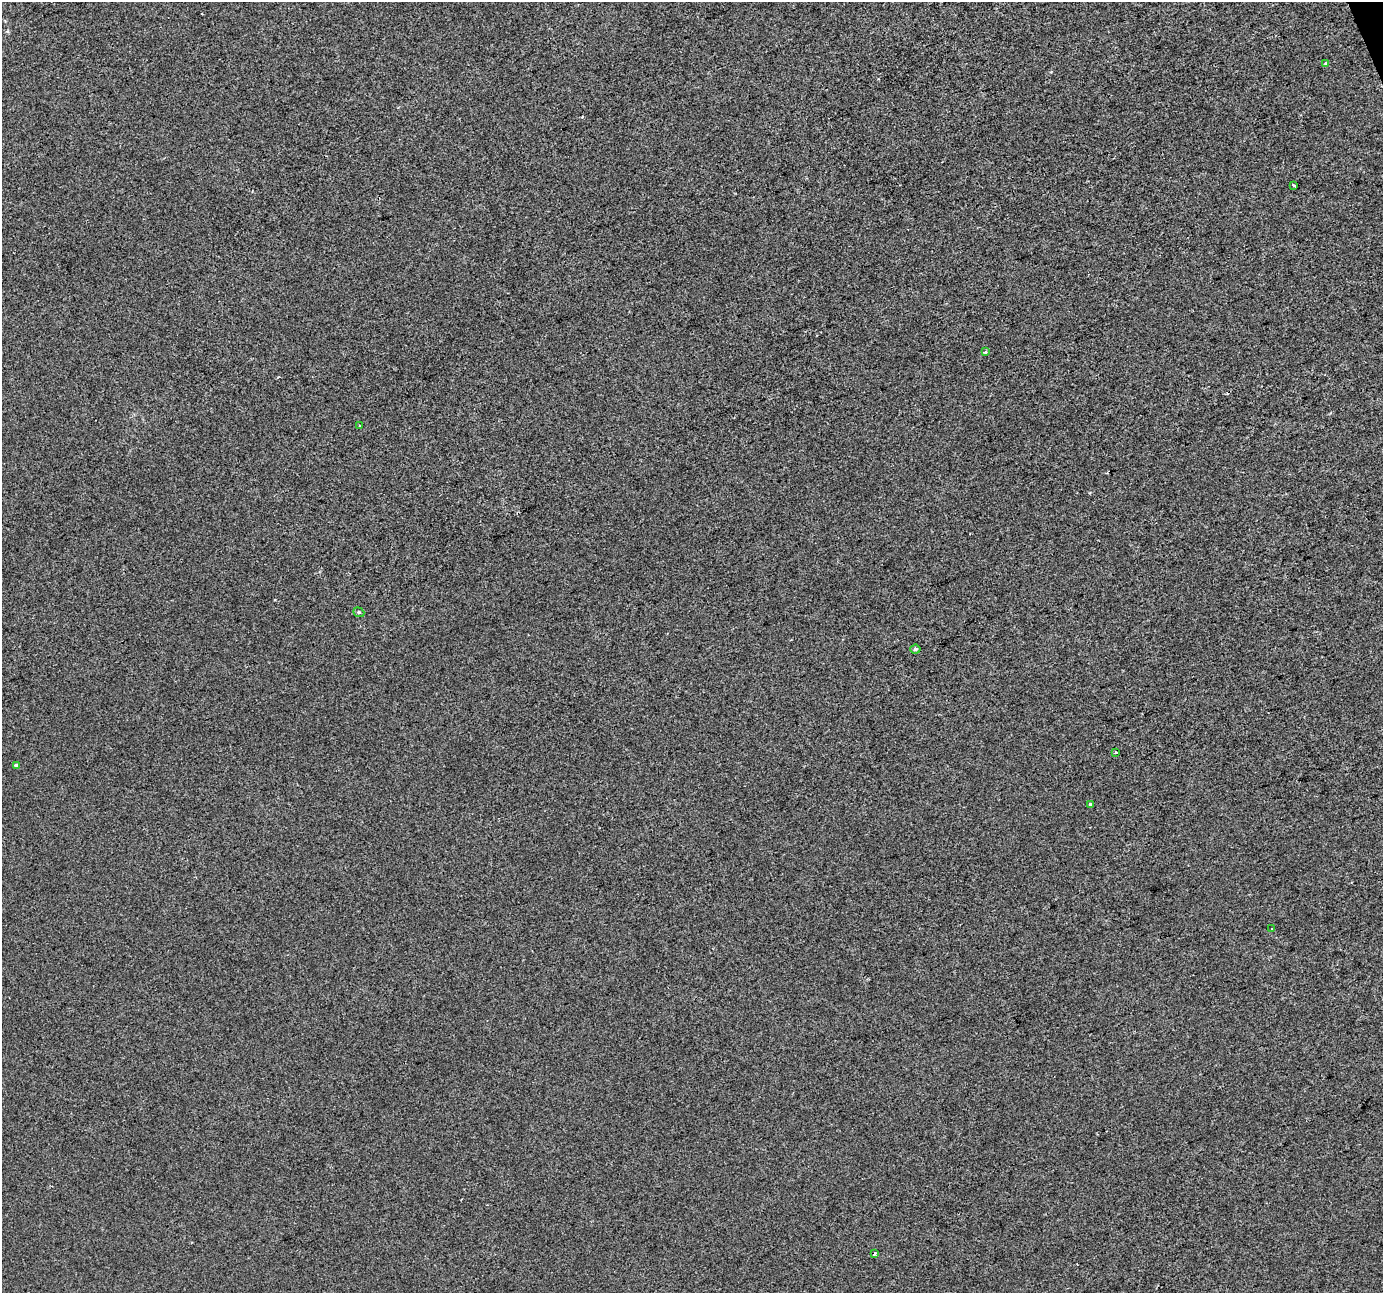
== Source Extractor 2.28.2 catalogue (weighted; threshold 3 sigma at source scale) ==
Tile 10 of 4 x 4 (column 2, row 3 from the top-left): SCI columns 1384-2764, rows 1422-2712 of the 5527 x 5369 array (HDU 1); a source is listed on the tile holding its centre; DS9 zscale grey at full resolution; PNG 1385 x 1295 px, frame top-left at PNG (2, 2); each listed source drawn as its Kron ellipse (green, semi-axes under 4 px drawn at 4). Shown black and unused: <1% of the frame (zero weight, under 2 of 3 exposures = <1% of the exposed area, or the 3 px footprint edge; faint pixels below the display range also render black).
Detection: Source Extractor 2.28.2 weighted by HDU 2 'WHT'; one run over the whole footprint, this tile lists its part. Background 4.48e-04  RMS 0.0058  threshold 0.0261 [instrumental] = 3 sigma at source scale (4.5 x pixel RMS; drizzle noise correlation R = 1.50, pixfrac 1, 0.0396/0.0396 arcsec/px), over >= 5 px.
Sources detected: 12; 1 cosmic-ray / hot-pixel residue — neither listed nor drawn; the other 11 listed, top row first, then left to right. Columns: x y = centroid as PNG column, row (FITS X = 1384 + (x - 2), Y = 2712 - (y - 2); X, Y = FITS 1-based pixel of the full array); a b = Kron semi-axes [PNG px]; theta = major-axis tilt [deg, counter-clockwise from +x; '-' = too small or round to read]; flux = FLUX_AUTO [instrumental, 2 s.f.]
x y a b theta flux
1326 63 3 3 - 0.55
1293 186 3 3 - 2.7
985 351 3 3 - 1.9
359 425 3 2 - 0.72
359 612 6 4 -21 0.86
915 649 5 4 - 0.97
1116 753 3 3 - 0.98
16 765 4 3 - 4.9
1090 805 3 3 - 4
1272 929 3 2 - 0.81
874 1253 3 3 - 3.1